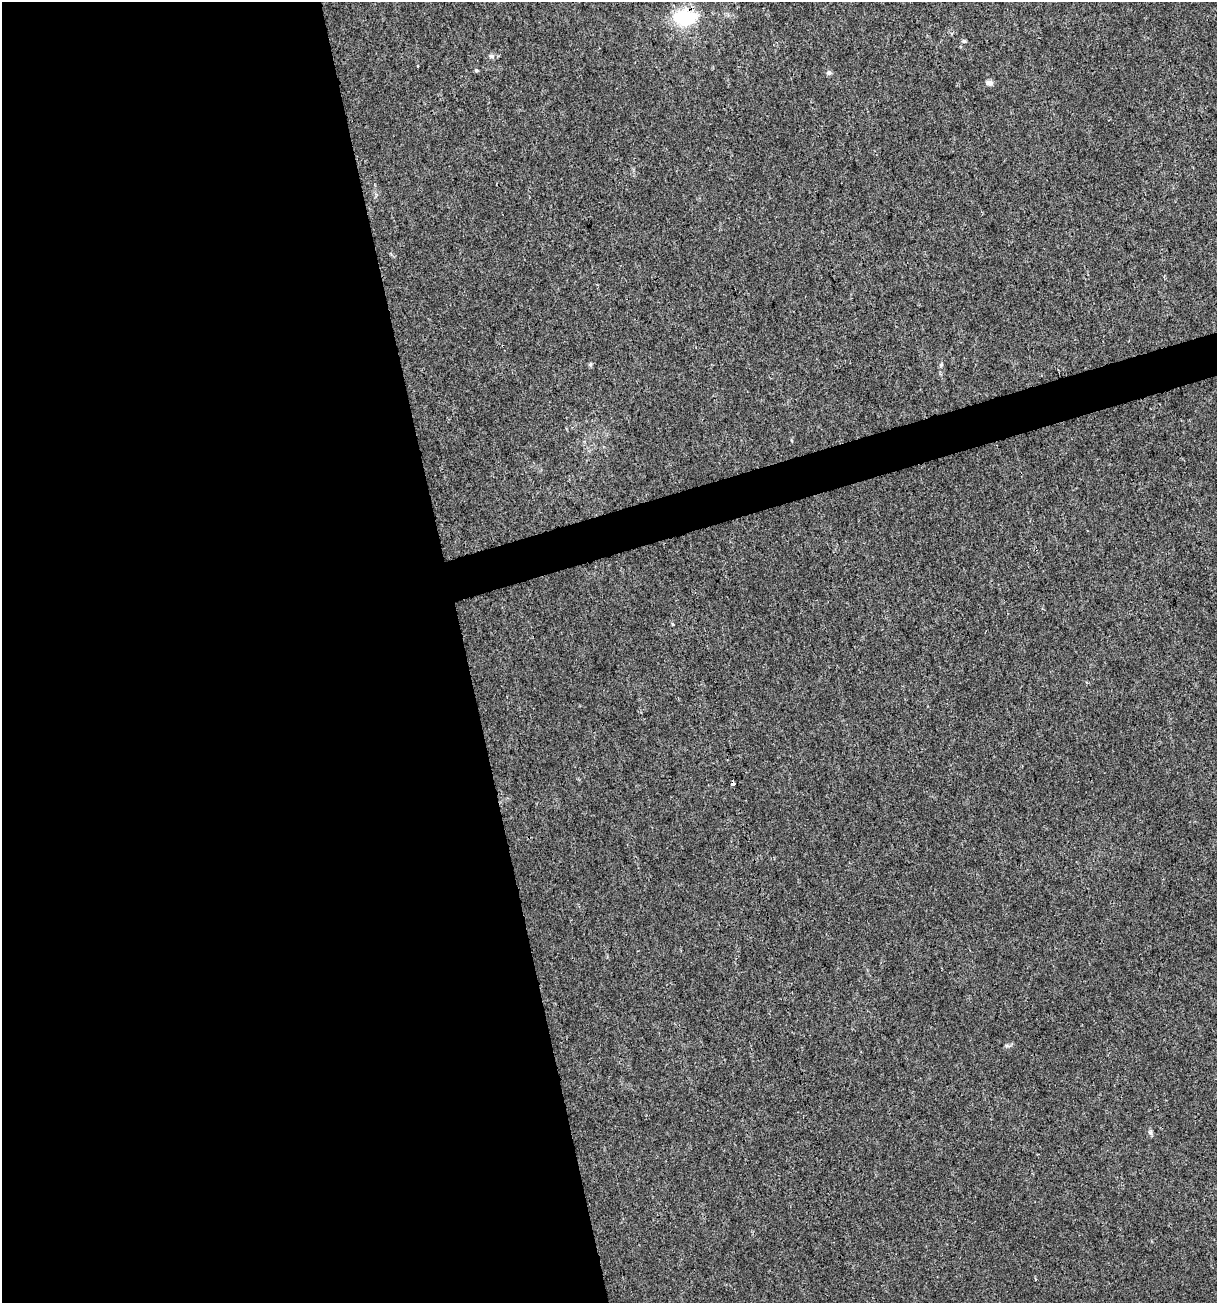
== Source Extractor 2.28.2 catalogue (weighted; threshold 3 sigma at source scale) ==
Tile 9 of 4 x 4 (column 1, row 3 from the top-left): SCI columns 102-1316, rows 1302-2602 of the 5012 x 5207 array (HDU 1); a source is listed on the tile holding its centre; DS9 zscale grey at full resolution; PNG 1219 x 1305 px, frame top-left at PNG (2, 2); no overlay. Shown black and unused: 40% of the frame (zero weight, under 3 of 4 exposures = <1% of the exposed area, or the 3 px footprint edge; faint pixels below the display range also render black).
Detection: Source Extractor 2.28.2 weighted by HDU 2 'WHT'; one run over the whole footprint, this tile lists its part. Background 0.00294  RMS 0.0027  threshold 0.0121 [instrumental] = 3 sigma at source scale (4.5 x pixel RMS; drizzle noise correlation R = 1.50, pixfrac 1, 0.0396/0.0396 arcsec/px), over >= 5 px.
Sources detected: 9; all 9 listed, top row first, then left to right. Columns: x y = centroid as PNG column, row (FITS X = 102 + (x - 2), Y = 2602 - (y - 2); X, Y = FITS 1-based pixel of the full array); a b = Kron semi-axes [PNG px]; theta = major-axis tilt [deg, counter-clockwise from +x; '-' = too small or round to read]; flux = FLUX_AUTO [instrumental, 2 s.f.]
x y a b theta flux
685 18 32 20 -2 14
964 41 6 4 -15 0.47
491 56 7 5 -1 0.66
476 70 5 4 - 0.33
829 72 6 6 - 0.73
989 83 9 6 -11 1
591 364 6 4 71 0.35
733 784 3 3 - 2.4
1150 1133 7 4 -44 0.54
Overlapping masked pixels (flux is a lower limit): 2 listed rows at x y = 685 18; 733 784